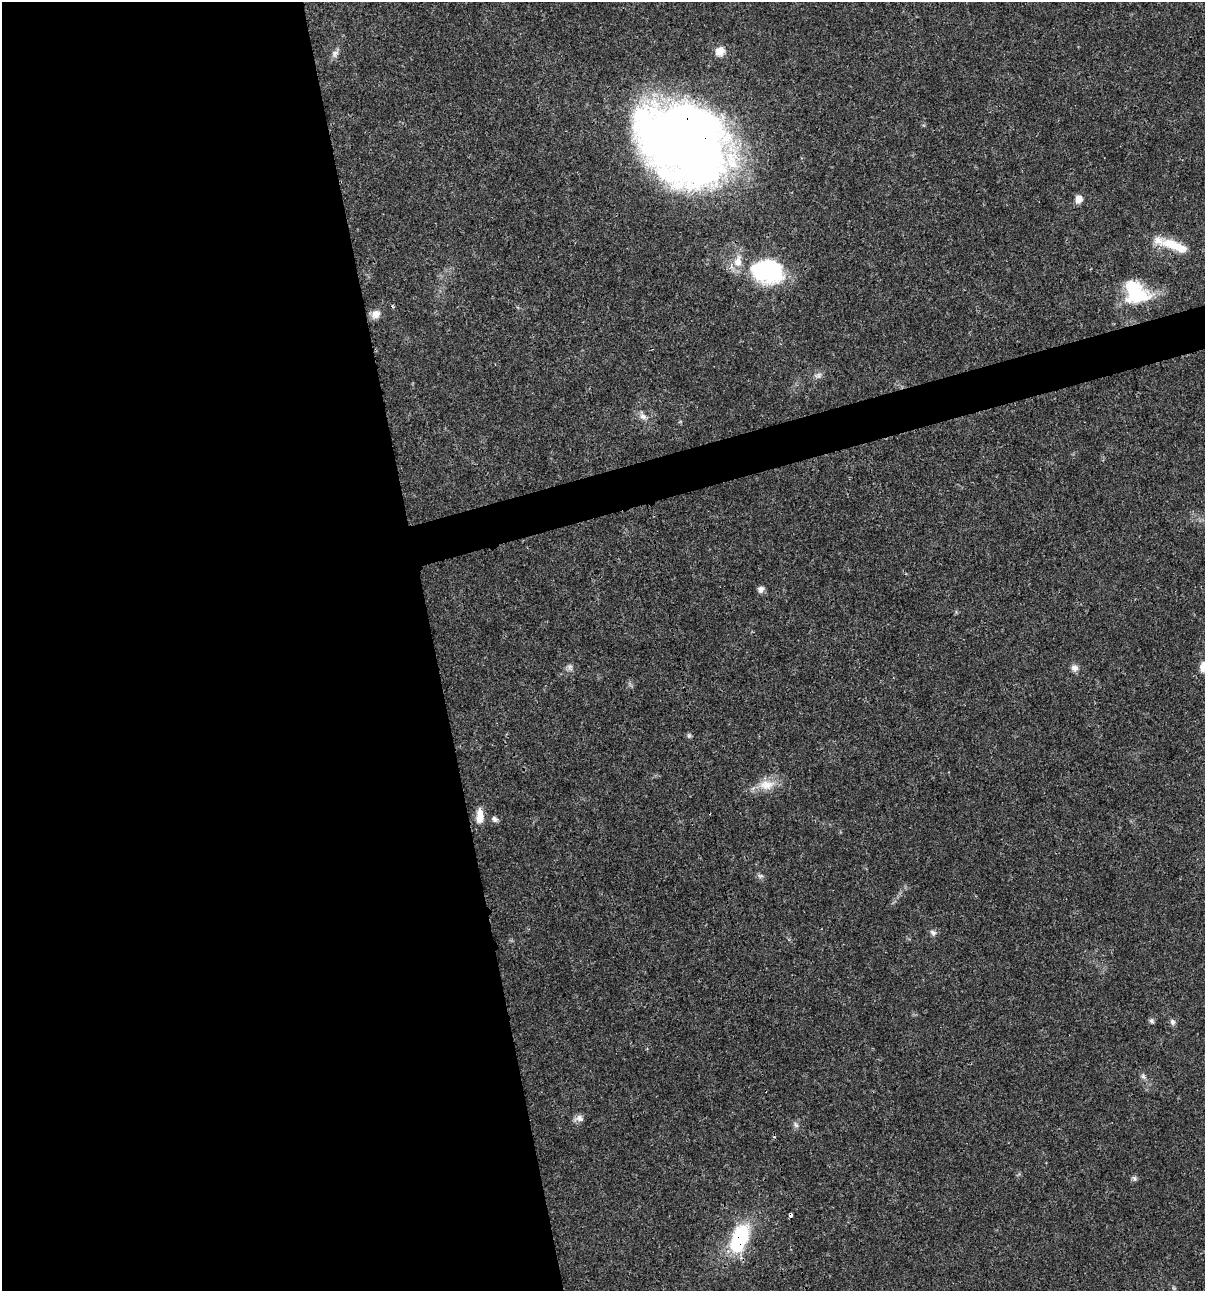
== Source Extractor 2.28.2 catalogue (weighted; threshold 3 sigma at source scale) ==
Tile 9 of 4 x 4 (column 1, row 3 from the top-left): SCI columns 100-1302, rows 1292-2580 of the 4960 x 5159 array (HDU 1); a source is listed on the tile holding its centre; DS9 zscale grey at full resolution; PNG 1207 x 1293 px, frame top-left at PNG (2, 2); no overlay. Shown black and unused: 38% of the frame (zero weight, under 3 of 4 exposures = <1% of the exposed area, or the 3 px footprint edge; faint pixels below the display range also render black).
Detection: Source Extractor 2.28.2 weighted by HDU 2 'WHT'; one run over the whole footprint, this tile lists its part. Background 0.017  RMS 0.0016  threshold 0.00737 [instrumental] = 3 sigma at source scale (4.5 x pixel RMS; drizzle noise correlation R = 1.50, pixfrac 1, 0.0396/0.0396 arcsec/px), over >= 5 px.
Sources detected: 31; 1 too faint to see at this stretch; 1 cosmic-ray / hot-pixel residue — not listed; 1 inside a brighter listed object's ellipse — not listed separately; the other 28 listed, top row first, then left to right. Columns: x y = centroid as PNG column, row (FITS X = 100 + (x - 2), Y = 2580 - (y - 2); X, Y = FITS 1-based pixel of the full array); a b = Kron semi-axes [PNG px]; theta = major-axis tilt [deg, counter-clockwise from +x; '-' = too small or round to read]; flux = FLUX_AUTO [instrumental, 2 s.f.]
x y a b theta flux
720 51 13 12 - 1.5
335 53 15 7 57 0.8
684 142 92 71 -34 170
1079 199 9 8 - 1.2
1174 245 40 11 -21 5.2
768 271 43 30 -10 17
1136 292 33 25 -35 10
376 314 12 10 43 1.4
818 375 11 8 6 0.73
643 416 11 8 -34 0.94
761 589 8 7 - 0.72
570 667 10 7 -72 0.61
1203 667 12 8 76 1.5
1074 668 9 8 - 0.84
689 735 7 5 -69 0.32
767 785 24 15 3 3.1
480 816 19 9 89 2.1
495 819 9 7 -39 0.56
760 876 8 6 -18 0.43
933 932 9 6 -30 0.53
1151 1021 7 5 -37 0.36
1172 1022 9 7 -75 0.55
1143 1076 9 6 -79 0.52
579 1118 13 8 8 0.83
796 1125 9 6 -47 0.5
1134 1178 8 5 -60 0.39
790 1215 4 3 - 1.3
740 1238 35 18 67 13
Overlapping masked pixels (flux is a lower limit): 3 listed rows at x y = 684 142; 790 1215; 740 1238
Isophote crosses this tile's border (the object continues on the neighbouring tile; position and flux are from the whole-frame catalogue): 1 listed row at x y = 1203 667